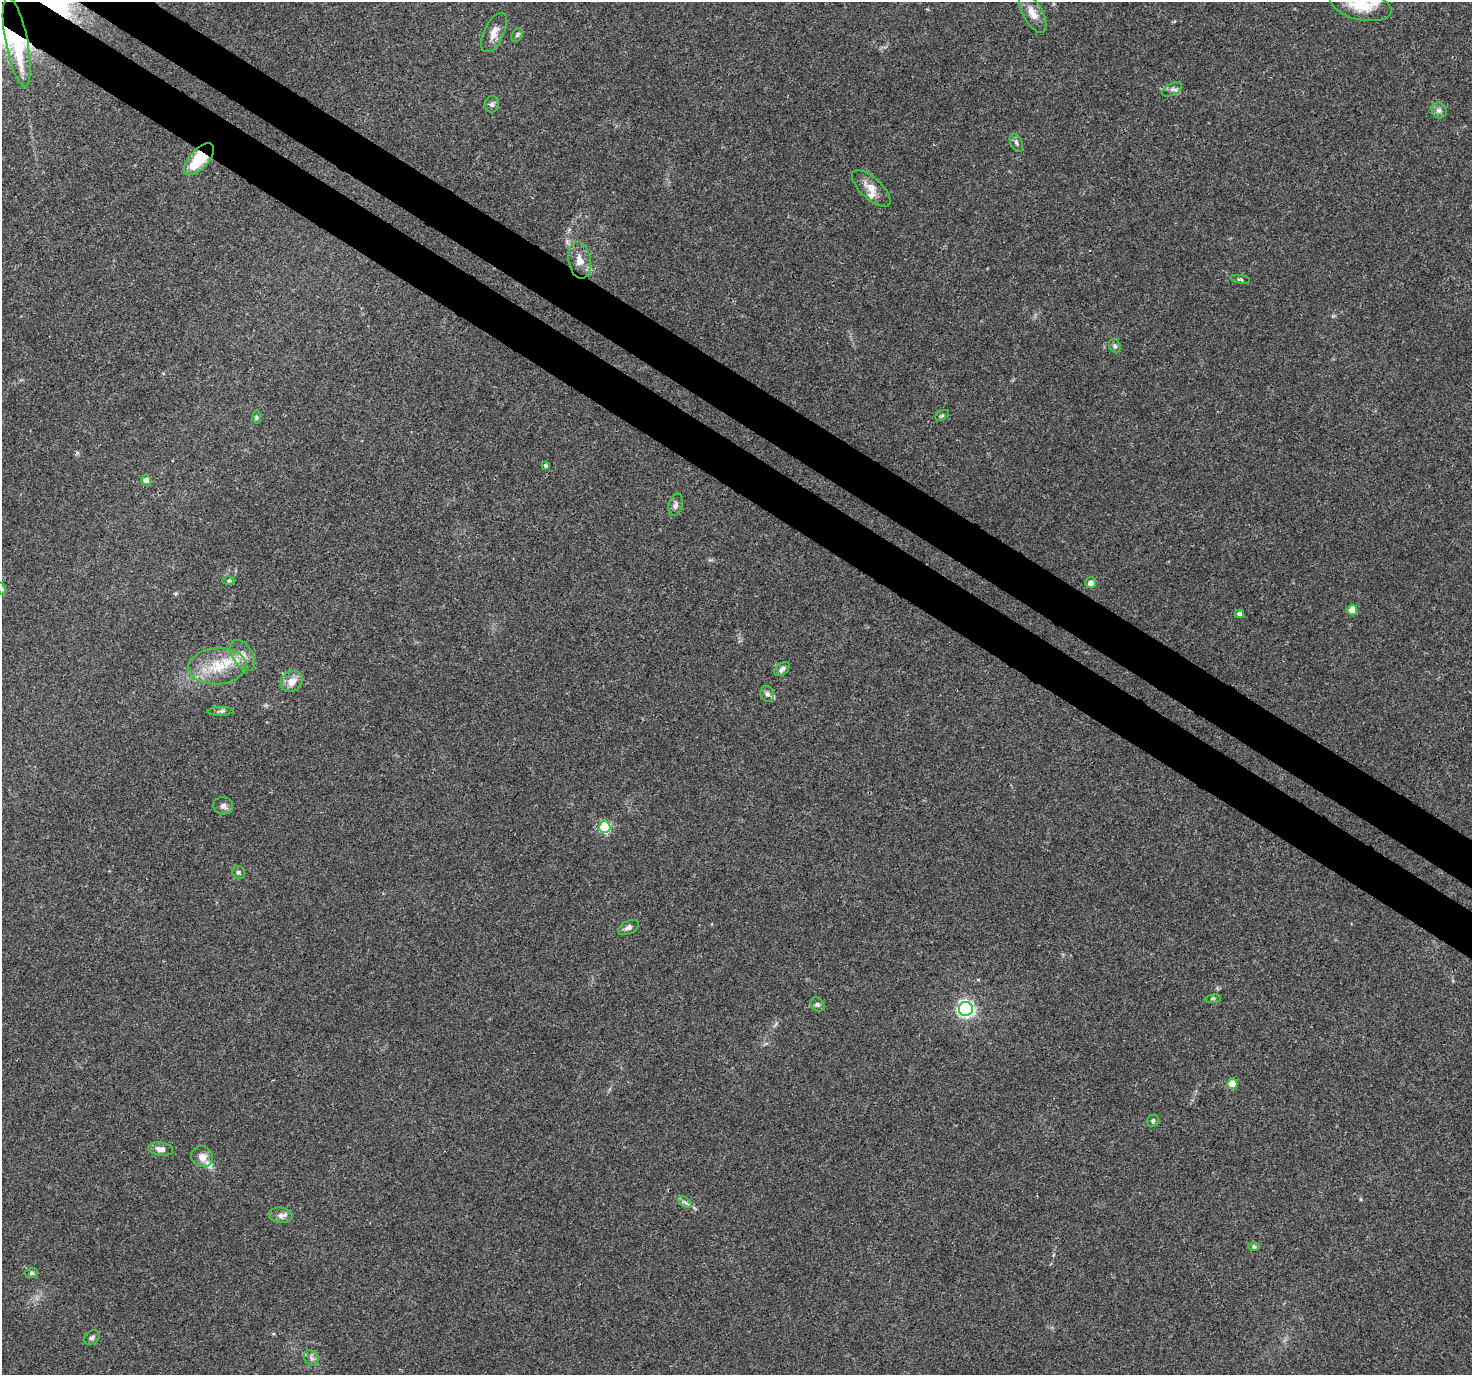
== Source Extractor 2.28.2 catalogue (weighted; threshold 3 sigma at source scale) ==
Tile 11 of 4 x 4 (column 3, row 3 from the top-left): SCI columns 2975-4444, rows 1609-2981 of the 5958 x 6028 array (HDU 1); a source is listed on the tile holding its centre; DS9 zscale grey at full resolution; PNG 1474 x 1377 px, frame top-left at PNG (2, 2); each listed source drawn as its Kron ellipse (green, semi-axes under 4 px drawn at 4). Shown black and unused: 7% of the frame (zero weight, under 3 of 4 exposures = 5% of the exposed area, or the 3 px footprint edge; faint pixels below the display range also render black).
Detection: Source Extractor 2.28.2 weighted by HDU 2 'WHT'; one run over the whole footprint, this tile lists its part. Background 0.0157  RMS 0.0026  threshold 0.0117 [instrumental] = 3 sigma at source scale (4.5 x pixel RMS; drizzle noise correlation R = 1.50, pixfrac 1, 0.0396/0.0396 arcsec/px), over >= 5 px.
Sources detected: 51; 4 inside a brighter listed object's ellipse — not listed separately; the other 47 listed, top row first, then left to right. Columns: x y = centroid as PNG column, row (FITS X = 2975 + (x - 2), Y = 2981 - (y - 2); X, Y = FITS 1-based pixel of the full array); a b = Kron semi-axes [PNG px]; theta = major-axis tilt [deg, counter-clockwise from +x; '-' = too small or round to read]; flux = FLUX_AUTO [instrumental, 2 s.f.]
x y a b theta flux
1361 5 31 15 -14 8.4
1033 13 21 10 -61 3.1
494 32 21 10 63 2.5
517 35 7 5 60 0.46
17 42 45 11 -79 19
1172 89 11 5 27 0.93
492 104 8 7 - 0.78
1439 110 8 7 - 0.93
1016 143 10 5 -64 0.75
199 159 19 9 48 10
871 188 24 10 -43 3.1
579 260 18 11 -81 3
1240 279 10 3 -10 0.34
1115 346 7 5 -64 0.54
942 415 7 5 28 0.45
256 417 6 4 -89 0.42
546 465 4 4 - 0.56
146 480 5 5 - 2.7
676 505 11 7 75 0.98
229 581 6 4 0 0.35
1091 583 5 5 - 1.6
2 589 6 4 -72 0.42
1352 610 5 5 - 4.8
1239 614 4 4 - 1.2
243 655 17 10 -58 2.6
217 666 29 18 3 9.3
782 669 9 5 40 0.98
292 681 12 10 38 2.8
767 694 8 6 -70 0.79
221 711 13 4 1 0.63
223 806 10 8 -6 0.95
605 827 6 5 - 23
238 872 7 6 - 0.61
628 928 11 6 27 0.99
1213 999 8 4 8 0.39
817 1004 8 6 -43 0.61
966 1009 7 7 - 73
1232 1084 5 5 - 4.7
1153 1121 6 5 - 0.48
161 1149 12 6 -9 1.6
202 1157 11 10 - 2
685 1202 8 4 -37 0.63
280 1215 12 7 -7 1.3
1254 1247 6 4 0 0.34
31 1273 6 5 - 0.42
92 1337 9 6 31 0.71
311 1358 8 6 -49 0.86
Overlapping masked pixels (flux is a lower limit): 3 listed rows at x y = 17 42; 199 159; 579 260
Isophote crosses this tile's border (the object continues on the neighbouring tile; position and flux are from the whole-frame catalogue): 2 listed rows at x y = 1361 5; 2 589